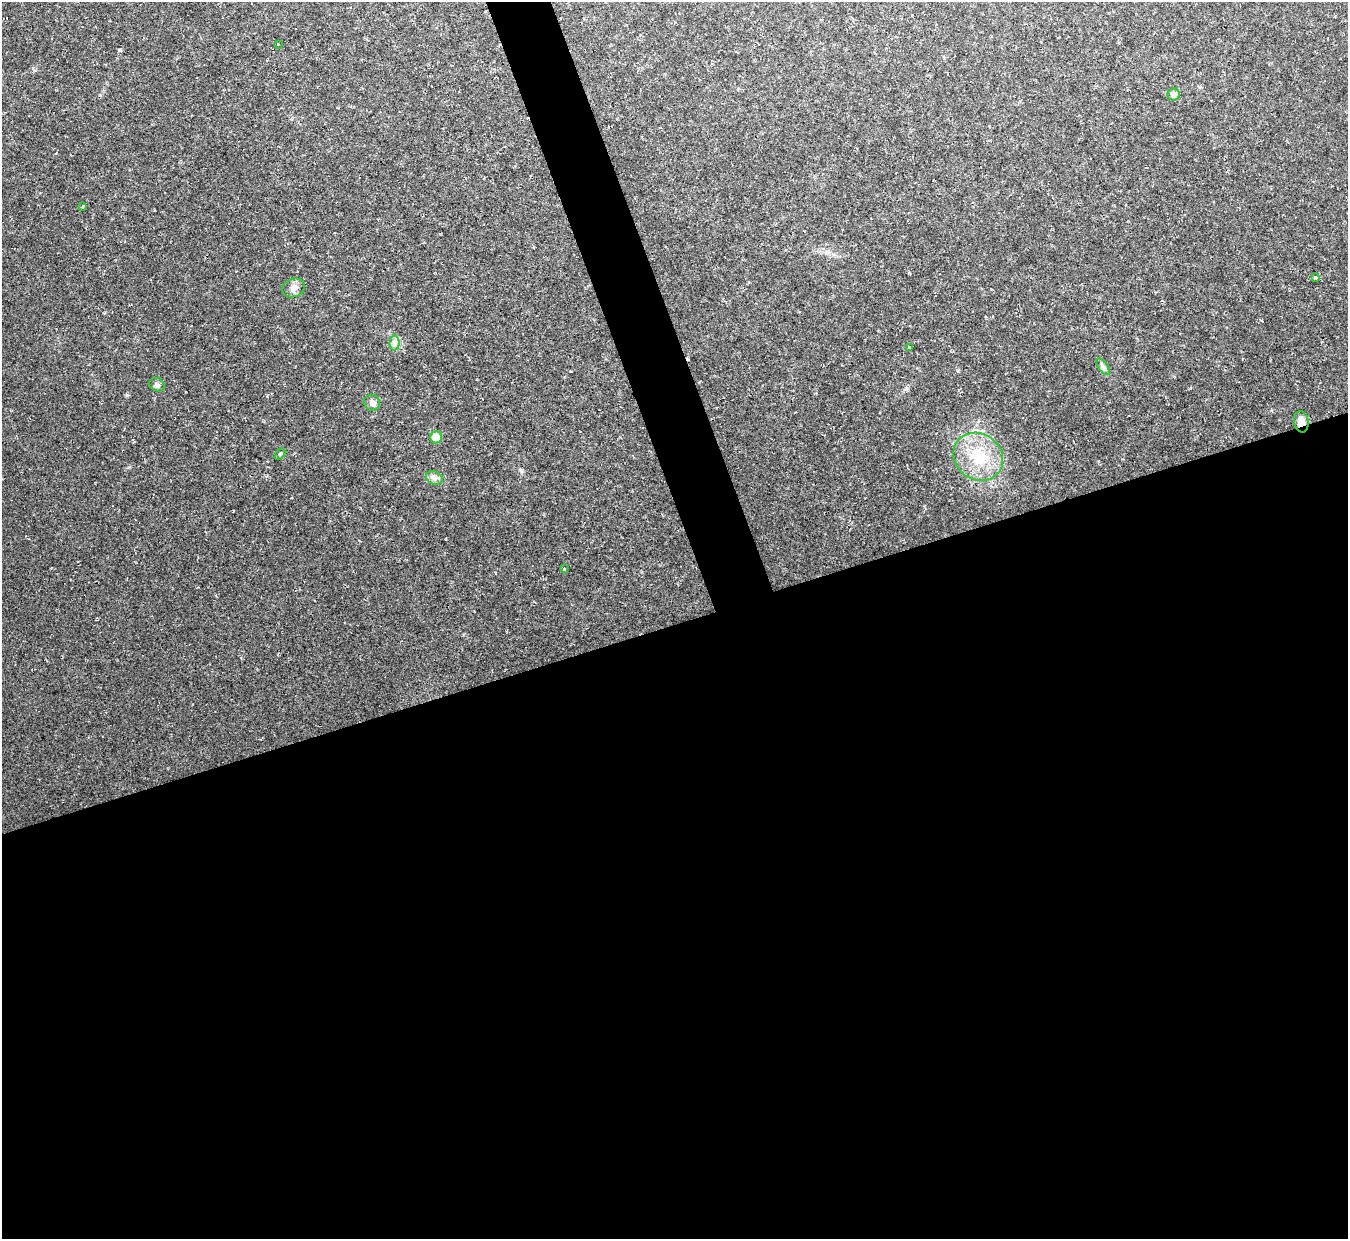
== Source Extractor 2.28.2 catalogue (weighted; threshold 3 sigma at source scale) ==
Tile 15 of 4 x 4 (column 3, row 4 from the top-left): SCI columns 2693-4038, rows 146-1382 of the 5384 x 5367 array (HDU 1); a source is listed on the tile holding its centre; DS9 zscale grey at full resolution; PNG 1350 x 1241 px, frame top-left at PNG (2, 2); each listed source drawn as its Kron ellipse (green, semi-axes under 4 px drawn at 4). Shown black and unused: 52% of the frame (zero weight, under 2 of 3 exposures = <1% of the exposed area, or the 3 px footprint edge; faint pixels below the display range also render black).
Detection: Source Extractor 2.28.2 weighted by HDU 2 'WHT'; one run over the whole footprint, this tile lists its part. Background 0.0236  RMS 0.0063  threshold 0.0283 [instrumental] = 3 sigma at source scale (4.5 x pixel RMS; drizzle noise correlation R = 1.50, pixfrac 1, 0.05/0.05 arcsec/px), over >= 5 px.
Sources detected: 17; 1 cosmic-ray / hot-pixel residue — neither listed nor drawn; the other 16 listed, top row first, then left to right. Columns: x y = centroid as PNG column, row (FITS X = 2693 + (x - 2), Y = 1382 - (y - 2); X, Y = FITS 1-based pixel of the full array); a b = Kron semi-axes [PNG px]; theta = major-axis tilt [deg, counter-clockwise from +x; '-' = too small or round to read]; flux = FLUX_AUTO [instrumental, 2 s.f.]
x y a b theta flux
278 44 3 3 - 1.4
1174 94 6 6 - 3.1
83 206 3 3 - 1
1315 277 4 3 - 4.2
293 288 11 9 20 3.4
394 343 7 5 90 2
909 347 3 2 - 0.97
1103 367 10 4 -55 1.8
157 385 8 6 -26 1.7
372 403 8 7 - 2.4
1301 422 11 7 -81 4.7
436 437 6 6 - 13
280 454 6 4 46 0.79
978 457 26 23 -36 26
434 478 8 6 -21 2.3
564 569 3 3 - 2.6
Overlapping masked pixels (flux is a lower limit): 1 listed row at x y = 1301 422
Unlisted compact peaks at least as high as the median listed source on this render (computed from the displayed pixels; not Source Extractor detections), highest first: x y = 120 50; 521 470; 127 395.